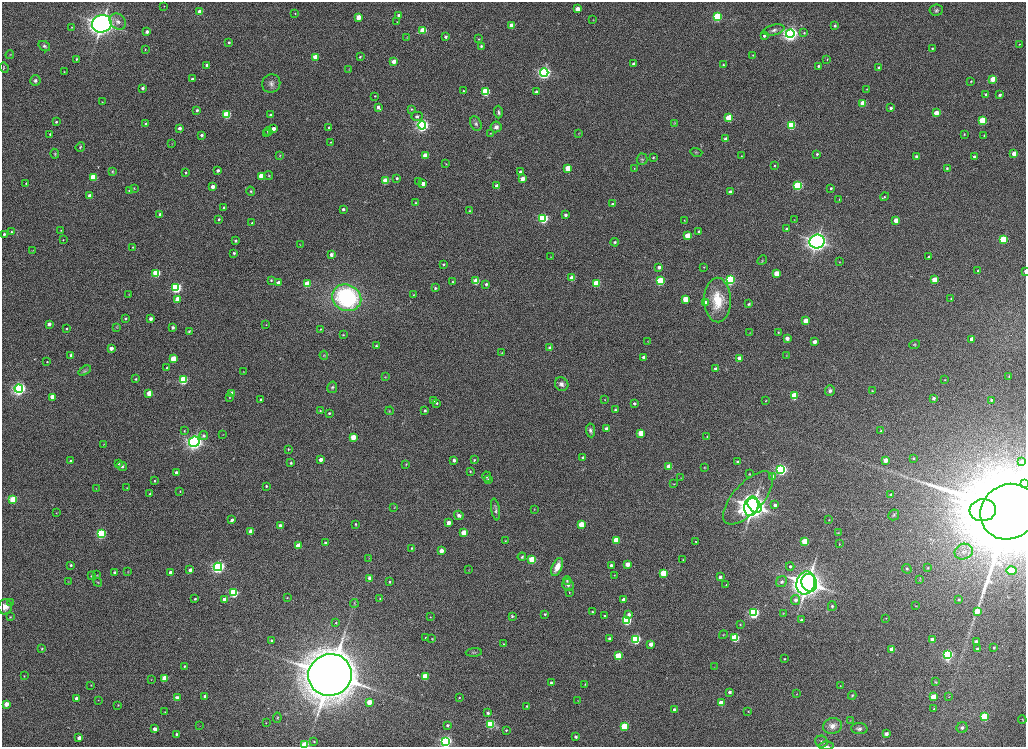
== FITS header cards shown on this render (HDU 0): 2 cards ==
NAXIS1  =                 2048
NAXIS2  =                 1489

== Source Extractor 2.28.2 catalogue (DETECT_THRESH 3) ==
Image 2048 x 1489 px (HDU 0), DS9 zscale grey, zoomed out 1/2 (1 PNG px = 2 x 2 image px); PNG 1028 x 749 px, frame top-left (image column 1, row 1489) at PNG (2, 2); each listed source drawn as its Kron ellipse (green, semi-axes under 4 px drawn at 4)
Background 1110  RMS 7.1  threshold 21.3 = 3 sigma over >= 5 px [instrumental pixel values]
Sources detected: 472; all 472 listed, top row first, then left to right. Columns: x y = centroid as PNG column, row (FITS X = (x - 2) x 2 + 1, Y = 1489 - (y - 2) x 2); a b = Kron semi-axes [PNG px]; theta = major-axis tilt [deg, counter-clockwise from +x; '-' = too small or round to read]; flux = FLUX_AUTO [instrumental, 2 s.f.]
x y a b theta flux
164 6 2 2 - 5.9e+02
577 9 3 3 - 1.7e+04
936 10 7 5 5 3.5e+03
200 12 3 3 - 2.3e+04
295 13 3 2 - 8.4e+02
398 15 3 3 - 3.3e+03
358 17 3 3 - 2.3e+04
717 17 4 3 - 1.7e+05
593 20 3 2 - 5.0e+02
118 22 9 7 -43 7.2e+03
397 22 3 2 - 6.6e+02
102 24 10 8 15 9.5e+05
512 25 3 3 - 2.4e+04
835 26 3 3 - 2.7e+03
72 27 3 2 - 7.7e+02
423 30 4 3 - 4.4e+04
774 30 11 5 14 5.6e+03
147 32 3 3 - 4.9e+03
804 33 4 3 - 1.8e+03
790 34 4 4 - 8.6e+05
764 36 3 3 - 2.6e+03
407 37 3 3 - 8.3e+02
445 37 3 3 - 3.4e+03
479 39 3 2 - 9.3e+02
229 42 3 2 - 2.0e+03
1019 44 3 3 - 1.1e+03
44 46 6 4 -36 3.3e+03
481 46 3 3 - 2.4e+03
932 48 3 3 - 1.4e+03
145 50 2 2 - 8.9e+02
10 55 4 2 - 8.3e+02
753 55 3 2 - 9.3e+02
315 57 3 3 - 2.3e+04
360 57 3 3 - 1.8e+03
76 59 3 2 - 1.5e+03
827 59 3 2 - 8.4e+02
394 62 3 3 - 1.6e+04
634 64 3 3 - 8.7e+03
207 65 3 3 - 4.2e+03
723 65 3 3 - 1.5e+03
818 66 3 3 - 2.5e+03
4 68 5 3 - 1.3e+03
879 68 3 3 - 2.9e+03
349 69 4 2 - 7.4e+02
64 72 2 2 - 7.9e+02
544 72 4 4 - 5.7e+05
192 79 3 3 - 3.6e+03
993 79 3 3 - 2.6e+04
35 80 5 5 - 4.3e+03
971 81 3 3 - 1.3e+03
271 83 9 9 - 7.1e+03
142 88 3 2 - 4.2e+03
867 89 3 3 - 7.4e+02
464 91 3 3 - 1.1e+03
485 91 4 3 - 1.1e+05
536 92 3 3 - 3.8e+03
986 94 3 3 - 2.7e+03
1000 95 3 3 - 2.9e+03
375 96 2 2 - 7.8e+02
102 102 3 2 - 5.4e+02
863 103 3 3 - 3.8e+04
378 107 4 3 - 5.2e+03
891 108 3 3 - 4.2e+03
411 109 4 3 - 1.4e+03
197 110 3 3 - 3.1e+03
498 112 6 3 -87 2.9e+03
936 113 3 3 - 2.4e+04
226 115 4 3 - 9.1e+04
271 115 3 3 - 5.1e+03
417 116 6 4 1 3.8e+03
729 118 4 3 - 6.9e+04
983 121 4 3 - 9.0e+04
56 122 3 3 - 1.8e+03
476 123 7 5 -64 3.9e+03
675 123 4 3 - 1.3e+03
146 124 3 3 - 5.5e+03
422 125 4 4 - 5.7e+05
791 125 4 3 - 1.3e+05
329 127 3 3 - 1.9e+03
496 127 5 5 - 5.8e+03
179 128 3 3 - 6.0e+03
273 129 3 3 - 1.0e+04
268 131 4 3 - 3.1e+03
490 133 3 3 - 6.6e+02
50 134 3 2 - 2.0e+03
267 134 3 3 - 1.0e+03
579 134 3 3 - 8.4e+02
964 134 3 2 - 1.1e+03
201 135 3 2 - 3.7e+03
984 135 2 2 - 1.0e+03
725 139 3 3 - 7.3e+03
330 142 3 2 - 1.1e+03
172 144 3 2 - 6.2e+02
80 147 5 4 - 2.0e+03
696 152 6 3 -16 1.6e+03
1014 153 3 3 - 1.8e+04
55 154 5 3 - 1.8e+03
817 154 3 3 - 2.3e+03
280 155 3 2 - 8.0e+02
425 155 3 3 - 2.4e+04
741 156 3 3 - 9.4e+02
916 156 4 3 - 2.3e+03
974 156 3 3 - 2.3e+03
653 157 3 3 - 1.6e+03
642 159 5 5 - 3.1e+03
446 164 3 3 - 9.5e+02
775 166 3 3 - 1.4e+03
568 168 3 3 - 4.3e+04
634 168 3 2 - 6.9e+02
947 168 3 3 - 1.8e+03
112 171 3 3 - 1.5e+03
217 171 3 2 - 4.1e+03
186 172 3 3 - 2.0e+03
521 172 3 3 - 8.0e+03
269 175 4 4 - 1.7e+03
261 176 3 3 - 3.7e+04
93 177 4 3 - 5.6e+04
397 178 3 3 - 2.6e+03
522 179 3 3 - 2.0e+04
386 181 4 3 - 4.9e+04
418 182 3 3 - 1.2e+03
26 183 2 2 - 8.8e+02
423 184 3 3 - 9.3e+03
497 186 3 3 - 1.3e+04
798 186 4 3 - 1.6e+05
212 187 3 3 - 8.7e+03
134 188 3 2 - 8.5e+02
831 188 3 2 - 2.0e+03
129 191 4 3 - 1.6e+03
251 191 5 4 - 2.4e+03
730 192 3 3 - 6.8e+03
90 196 3 3 - 1.4e+04
885 197 4 3 - 2.0e+03
839 199 3 2 - 6.9e+02
416 203 3 3 - 1.5e+03
612 204 3 3 - 3.1e+03
224 207 3 2 - 2.0e+03
343 209 3 3 - 2.8e+03
470 211 4 3 - 1.2e+03
160 214 3 3 - 3.3e+03
565 215 3 3 - 4.9e+03
543 218 4 4 - 2.4e+05
219 219 3 3 - 1.8e+03
684 220 3 2 - 7.0e+02
794 220 3 2 - 7.3e+02
896 220 3 3 - 2.0e+04
252 223 2 2 - 1.5e+03
786 229 3 3 - 2.5e+03
61 231 2 2 - 7.7e+02
699 231 3 3 - 1.7e+03
12 232 2 2 - 1.3e+03
4 234 3 2 - 2.5e+03
687 236 3 3 - 3.5e+04
1003 239 4 3 - 9.9e+04
63 240 2 2 - 6.5e+02
236 241 3 3 - 2.5e+03
817 241 8 7 - 7.6e+05
615 242 4 4 - 2.3e+03
300 245 2 2 - 4.8e+02
133 247 3 3 - 1.3e+03
33 250 3 2 - 4.8e+02
234 253 2 2 - 2.1e+03
331 255 3 3 - 7.8e+03
550 257 3 2 - 5.3e+02
929 257 2 2 - 2.2e+03
762 260 5 3 - 1.4e+03
839 262 3 2 - 6.4e+02
443 264 2 2 - 1.8e+03
659 267 3 3 - 5.4e+03
704 267 3 2 - 7.9e+02
978 270 2 2 - 1.7e+03
1025 272 3 1 - 8.7e+03
156 273 4 3 - 9.5e+04
776 273 3 3 - 3.5e+04
572 278 3 3 - 3.2e+04
271 280 3 3 - 1.6e+03
730 280 4 4 - 2.6e+05
934 280 3 3 - 2.9e+04
476 281 3 3 - 4.3e+04
660 281 4 3 - 1.3e+05
453 282 3 3 - 1.1e+03
278 283 3 3 - 1.4e+04
596 283 4 3 - 6.4e+04
307 284 3 3 - 4.8e+04
486 284 3 3 - 2.8e+03
176 288 4 4 - 2.6e+05
435 288 3 3 - 2.2e+03
129 295 3 2 - 5.6e+02
413 295 3 3 - 1.2e+03
347 298 15 13 -24 2.1e+05
177 299 3 3 - 3.3e+04
685 299 3 3 - 3.7e+04
951 299 3 3 - 1.0e+03
718 300 22 13 -89 4.7e+04
705 303 3 3 - 7.7e+03
749 304 3 3 - 2.4e+03
125 319 3 3 - 2.4e+03
150 319 3 3 - 5.6e+03
805 321 3 3 - 2.0e+04
49 324 3 3 - 7.5e+03
266 325 2 2 - 5.5e+02
116 327 3 2 - 8.5e+02
173 327 3 3 - 4.4e+03
66 329 3 3 - 1.5e+03
321 329 3 2 - 9.1e+02
189 331 4 3 - 1.7e+03
778 332 3 2 - 1.0e+03
749 333 3 2 - 5.6e+02
343 335 4 3 - 1.3e+03
787 338 3 3 - 9.7e+03
972 339 3 3 - 1.4e+04
648 341 3 2 - 5.4e+02
815 342 3 3 - 9.9e+03
915 344 5 3 - 1.7e+03
376 346 3 3 - 1.5e+03
111 348 3 3 - 9.1e+03
550 348 3 3 - 5.2e+03
502 353 3 2 - 6.0e+02
71 355 3 2 - 3.6e+03
324 355 4 4 - 1.5e+03
786 355 4 3 - 1.2e+03
643 357 3 3 - 4.7e+03
739 358 3 3 - 1.7e+04
173 359 3 3 - 4.1e+04
47 362 2 2 - 8.5e+02
167 367 3 2 - 1.0e+03
716 369 3 3 - 5.9e+03
85 371 7 3 34 2.3e+03
244 372 2 2 - 5.0e+02
1009 376 3 3 - 1.0e+03
385 377 3 3 - 8.4e+02
136 379 3 2 - 1.3e+03
183 380 4 3 - 1.4e+05
945 380 3 2 - 7.0e+02
562 384 7 6 - 6.7e+03
332 387 6 5 - 3.4e+03
19 389 4 4 - 6.3e+05
830 390 5 5 - 4.4e+03
872 391 3 2 - 1.4e+03
149 393 3 3 - 2.0e+04
232 393 3 3 - 1.6e+04
794 396 4 3 - 7.2e+04
52 397 3 3 - 1.7e+04
230 397 3 2 - 9.5e+02
934 398 3 3 - 3.5e+03
261 399 3 2 - 1.5e+03
605 400 3 2 - 6.5e+02
991 400 3 2 - 2.1e+03
434 401 3 3 - 8.2e+03
766 401 3 3 - 1.0e+03
436 403 3 3 - 1.6e+03
634 403 3 3 - 2.4e+03
425 410 3 3 - 2.8e+03
615 410 2 2 - 1.8e+03
320 411 3 3 - 1.5e+03
389 411 4 3 - 1.1e+03
329 413 3 3 - 2.1e+03
606 429 3 3 - 7.9e+03
590 430 7 4 -84 3.9e+03
184 431 3 3 - 1.2e+03
881 431 3 2 - 2.0e+03
641 433 3 3 - 2.9e+04
223 434 3 2 - 5.0e+02
204 436 4 4 - 3.7e+03
707 436 3 3 - 8.2e+02
353 437 3 3 - 2.7e+04
194 442 5 5 - 6.6e+05
104 444 3 2 - 6.0e+02
288 449 2 2 - 1.3e+03
583 458 3 3 - 5.0e+03
913 458 3 2 - 1.3e+03
320 460 3 3 - 9.0e+03
454 460 3 3 - 4.7e+03
474 460 3 3 - 1.5e+03
885 460 3 3 - 1.2e+04
71 461 3 3 - 3.0e+03
1022 461 4 4 - 3.9e+03
737 462 3 2 - 1.9e+03
118 463 4 4 - 1.7e+03
291 463 3 3 - 2.0e+03
406 464 4 3 - 1.4e+03
122 466 5 4 - 2.9e+03
669 466 3 3 - 2.8e+04
704 468 3 3 - 9.6e+02
781 469 4 4 - 4.0e+05
470 472 3 3 - 1.3e+03
176 473 3 3 - 4.5e+03
749 474 2 2 - 8.2e+02
487 477 5 3 - 1.9e+03
773 477 4 3 - 8.0e+03
681 478 3 2 - 5.7e+02
488 479 3 3 - 1.2e+03
154 481 2 2 - 1.1e+03
1025 483 3 3 - 2.1e+03
674 484 3 2 - 8.5e+02
266 486 2 2 - 1.9e+03
96 488 3 2 - 5.2e+02
127 488 3 3 - 7.8e+02
180 491 2 2 - 9.8e+02
150 494 3 3 - 1.5e+03
890 494 3 3 - 1.1e+03
748 498 33 15 48 8.1e+04
13 500 4 3 - 7.7e+04
755 505 8 6 -51 4.9e+05
775 505 4 3 - 4.5e+03
751 506 10 7 75 6.6e+05
394 508 2 2 - 5.3e+02
534 509 2 2 - 5.4e+02
495 510 11 3 -80 3.4e+03
983 510 13 11 5 2.2e+06
1009 512 29 27 35 1.6e+07
56 513 3 2 - 6.1e+02
459 515 5 4 - 5.3e+03
894 515 6 5 - 3.0e+03
232 520 3 3 - 4.2e+03
829 520 2 2 - 6.6e+02
448 523 3 3 - 1.8e+04
356 524 3 2 - 1.8e+03
581 524 3 3 - 3.6e+04
280 526 3 3 - 1.1e+04
251 531 3 3 - 1.8e+04
464 533 3 3 - 4.6e+04
838 533 4 3 - 1.0e+03
101 534 4 4 - 2.0e+05
616 540 3 3 - 3.8e+04
505 541 3 3 - 8.5e+02
696 541 3 2 - 9.2e+02
805 542 4 3 - 7.3e+04
325 543 3 3 - 3.1e+03
839 544 2 2 - 8.1e+02
298 546 3 3 - 2.2e+04
412 548 3 3 - 1.6e+03
441 551 3 3 - 1.3e+04
964 552 9 7 22 1.1e+04
522 557 4 3 - 1.9e+03
369 558 3 2 - 7.1e+02
532 560 4 3 - 8.6e+04
683 560 2 2 - 7.5e+02
627 564 3 3 - 1.8e+04
71 565 3 3 - 2.4e+03
611 565 3 3 - 3.9e+03
790 566 4 4 - 3.0e+03
218 567 4 4 - 5.2e+05
557 567 9 5 66 1.8e+04
928 568 3 3 - 1.0e+03
907 569 5 4 - 2.3e+03
190 570 3 3 - 6.5e+03
469 570 3 2 - 5.0e+02
1011 570 5 4 - 3.4e+04
114 572 3 3 - 3.0e+03
128 572 3 2 - 7.3e+02
170 572 3 3 - 4.6e+03
663 573 3 3 - 5.9e+04
97 575 2 2 - 5.8e+02
614 575 3 2 - 6.6e+02
91 576 3 3 - 1.4e+03
720 577 3 3 - 5.2e+03
370 578 3 3 - 1.2e+04
919 579 4 2 - 8.2e+02
567 581 4 4 - 2.1e+03
68 582 4 2 - 7.8e+02
98 582 4 3 - 1.4e+03
390 582 3 3 - 2.3e+03
781 582 6 5 - 3.4e+03
806 583 12 9 75 8.4e+05
809 583 9 7 -71 7.1e+05
568 585 6 5 - 4.1e+03
726 585 2 2 - 9.4e+02
569 592 3 2 - 7.8e+02
234 593 4 3 - 1.3e+05
287 598 2 2 - 8.5e+02
380 598 2 2 - 7.9e+02
195 599 2 2 - 1.7e+03
224 599 3 3 - 5.2e+03
959 599 3 3 - 1.7e+03
623 600 3 3 - 1.1e+04
796 600 5 4 - 6.4e+03
11 603 3 3 - 8.8e+02
354 603 4 3 - 1.4e+03
832 606 5 4 - 2.3e+03
916 606 3 2 - 7.2e+02
5 607 7 6 - 8.5e+03
977 611 4 3 - 3.0e+04
592 612 2 2 - 1.4e+03
753 613 4 4 - 3.0e+05
783 613 4 3 - 1.1e+03
545 614 3 3 - 1.9e+03
629 614 4 3 - 4.9e+03
512 616 4 4 - 1.8e+03
604 616 3 3 - 1.5e+03
10 617 4 3 - 1.4e+03
430 617 2 2 - 5.8e+02
886 618 2 2 - 9.0e+02
626 620 4 4 - 1.8e+05
801 620 3 3 - 2.1e+03
336 623 3 3 - 1.1e+03
740 625 3 3 - 1.1e+03
723 635 4 3 - 1.2e+03
425 638 3 2 - 8.4e+02
432 638 2 2 - 7.2e+02
609 638 3 3 - 2.8e+03
735 638 4 3 - 1.0e+05
635 639 4 4 - 2.2e+05
932 639 3 3 - 8.2e+03
271 641 3 3 - 2.6e+03
976 641 3 3 - 3.4e+03
503 644 2 2 - 1.4e+03
651 644 3 3 - 1.2e+04
42 648 4 3 - 1.3e+03
994 648 3 2 - 2.1e+03
892 649 3 3 - 3.1e+04
977 649 3 3 - 3.0e+03
474 652 8 3 4 2.1e+03
948 654 4 4 - 3.0e+05
618 656 4 3 - 6.7e+04
784 659 3 3 - 1.5e+03
184 666 2 2 - 1.5e+03
714 667 3 2 - 7.7e+02
330 675 22 20 18 4.5e+06
24 676 3 2 - 8.5e+02
425 676 3 3 - 4.7e+04
165 678 3 3 - 3.6e+04
151 680 2 2 - 5.7e+02
936 682 3 3 - 1.1e+03
551 683 3 3 - 3.2e+03
585 684 3 2 - 8.9e+02
91 685 3 3 - 7.9e+02
840 686 2 2 - 7.0e+02
730 692 3 3 - 4.4e+03
797 694 2 2 - 6.0e+02
852 695 4 3 - 1.8e+03
205 696 3 3 - 4.0e+03
459 697 3 3 - 9.5e+02
933 697 3 3 - 3.0e+04
949 697 3 2 - 7.9e+02
177 698 3 3 - 1.4e+04
77 699 3 3 - 8.6e+03
98 700 2 2 - 4.4e+02
577 700 3 2 - 5.7e+02
369 702 3 3 - 2.3e+04
721 703 3 3 - 2.8e+04
6 704 3 3 - 1.6e+04
118 705 3 2 - 7.7e+02
527 706 2 2 - 1.4e+03
674 709 3 3 - 3.2e+03
934 709 3 3 - 1.1e+03
748 711 3 2 - 7.7e+02
165 712 3 3 - 1.1e+03
488 713 3 3 - 3.6e+03
984 717 4 3 - 8.7e+04
277 718 5 4 - 1.8e+03
850 720 3 2 - 7.0e+02
1022 720 4 2 - 7.4e+02
266 723 3 2 - 7.8e+02
490 724 4 3 - 1.3e+05
447 725 3 3 - 2.5e+03
200 726 3 2 - 5.0e+02
624 726 4 3 - 9.9e+04
832 726 9 8 - 1.0e+04
962 728 5 5 - 4.1e+03
155 729 3 3 - 9.3e+03
859 729 8 5 -3 4.7e+03
506 730 3 3 - 1.4e+03
176 734 3 3 - 2.0e+03
886 734 3 3 - 8.7e+03
576 737 4 3 - 3.9e+03
79 738 3 3 - 8.4e+03
445 741 4 4 - 5.2e+05
821 741 6 6 - 4.1e+03
314 742 2 2 - 1.1e+03
304 745 3 3 - 7.5e+04
827 746 7 2 2 1.8e+03
At the frame edge (FLAGS 8, measured only in part): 6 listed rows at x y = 1025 272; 1025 483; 1009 512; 445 741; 304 745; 827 746

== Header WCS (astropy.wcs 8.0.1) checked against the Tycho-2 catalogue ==
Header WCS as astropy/WCSLIB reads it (CRVAL/CRPIX/CD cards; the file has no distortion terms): RA---TAN/DEC--TAN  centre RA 21:14:48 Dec -00:56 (318.70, -0.94 deg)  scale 0.396 arcsec/px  FOV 13.5' x 9.8'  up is +90 deg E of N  parity normal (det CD < 0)
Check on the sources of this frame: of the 60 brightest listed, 6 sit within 2.0 arcsec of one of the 6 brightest Tycho-2 stars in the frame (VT <= 12.04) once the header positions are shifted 0.47 arcsec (0.10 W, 0.46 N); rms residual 0.88 arcsec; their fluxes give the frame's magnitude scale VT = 25.88 - 2.5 log10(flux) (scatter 0.35 mag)
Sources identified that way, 5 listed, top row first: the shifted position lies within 2.0 arcsec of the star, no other Tycho-2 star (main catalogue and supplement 1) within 4.0 arcsec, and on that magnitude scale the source's flux lands within +1.5 / -3 mag of the star's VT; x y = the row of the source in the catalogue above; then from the Tycho-2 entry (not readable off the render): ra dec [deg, ICRS J2000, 3 dp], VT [Tycho-2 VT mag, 2 dp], TYC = Tycho-2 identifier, HIP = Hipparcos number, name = IAU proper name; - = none
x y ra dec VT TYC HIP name
102 24 318.779 -1.032 11.65 5194-957-1 - -
751 506 318.672 -0.888 12.04 5193-428-1 - -
983 510 318.672 -0.838 10.37 5193-2150-1 - -
1009 512 318.671 -0.832 7.46 5193-591-1 104878 -
330 675 318.635 -0.981 9.18 5193-332-1 - -